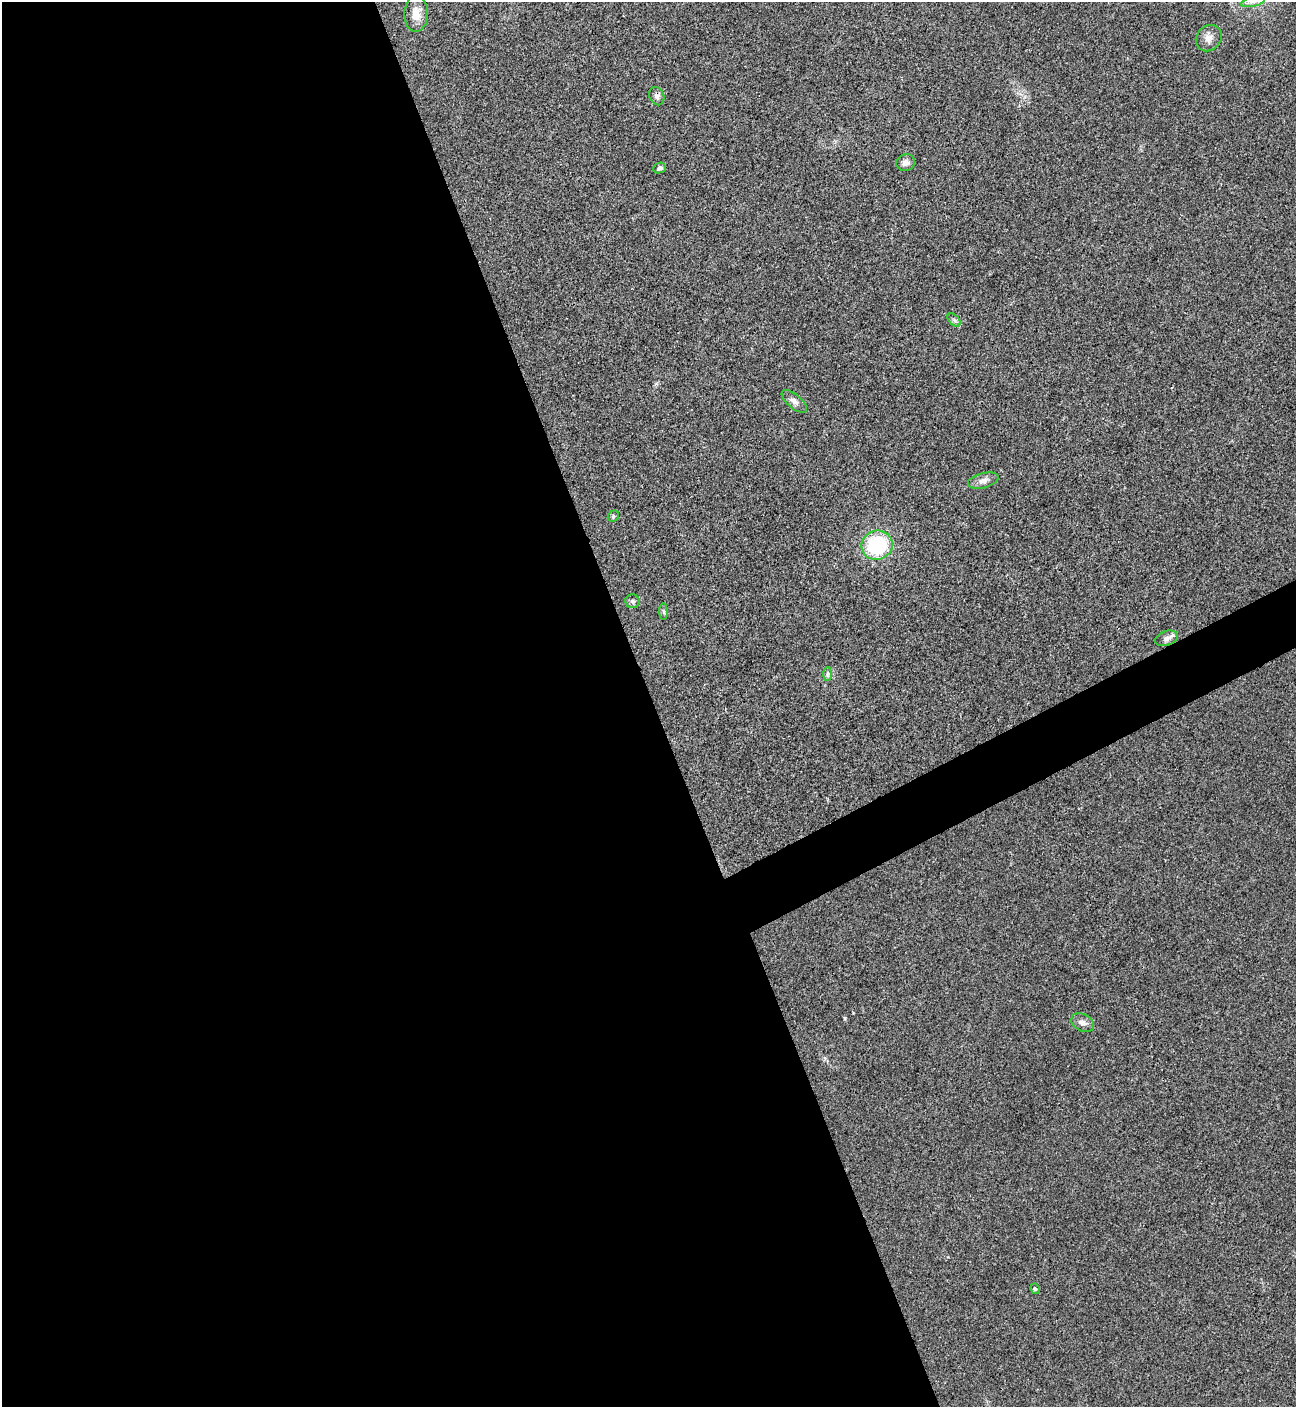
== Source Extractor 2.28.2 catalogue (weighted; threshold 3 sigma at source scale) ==
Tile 9 of 4 x 4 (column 1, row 3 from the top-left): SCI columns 296-1589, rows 1410-2814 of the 5625 x 5637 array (HDU 1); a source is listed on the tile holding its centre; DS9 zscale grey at full resolution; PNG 1298 x 1409 px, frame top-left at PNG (2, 2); each listed source drawn as its Kron ellipse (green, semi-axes under 4 px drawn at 4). Shown black and unused: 53% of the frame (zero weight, under 3 of 4 exposures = <1% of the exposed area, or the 3 px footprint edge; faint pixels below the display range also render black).
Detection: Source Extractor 2.28.2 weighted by HDU 2 'WHT'; one run over the whole footprint, this tile lists its part. Background 0.0192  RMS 0.0056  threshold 0.0252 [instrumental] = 3 sigma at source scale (4.5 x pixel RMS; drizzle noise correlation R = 1.50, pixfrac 1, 0.05/0.05 arcsec/px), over >= 5 px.
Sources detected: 18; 1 inside a brighter listed object's ellipse — not listed separately; the other 17 listed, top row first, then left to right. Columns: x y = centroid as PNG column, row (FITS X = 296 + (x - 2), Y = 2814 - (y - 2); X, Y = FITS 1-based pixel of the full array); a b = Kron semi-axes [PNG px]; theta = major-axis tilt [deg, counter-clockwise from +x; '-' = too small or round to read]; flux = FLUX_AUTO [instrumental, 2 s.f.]
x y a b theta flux
1253 2 12 5 13 2.6
416 14 18 12 88 6.6
1209 38 14 12 49 4.1
657 96 9 7 -64 2.1
906 163 9 8 - 2.5
659 168 6 5 - 1.7
954 320 8 4 -44 1.2
794 401 15 7 -40 2.7
983 481 16 7 15 3.4
613 516 6 5 - 0.99
877 545 16 14 18 44
632 601 7 7 - 1.5
664 612 8 4 -88 0.97
1166 638 12 7 18 2.1
827 674 7 4 89 1.2
1083 1023 12 8 -28 3
1035 1289 5 4 - 0.74
Isophote crosses this tile's border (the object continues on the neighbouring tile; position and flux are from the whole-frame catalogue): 1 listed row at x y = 1253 2
Unlisted compact peaks at least as high as the median listed source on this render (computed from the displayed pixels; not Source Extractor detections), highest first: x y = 845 1018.